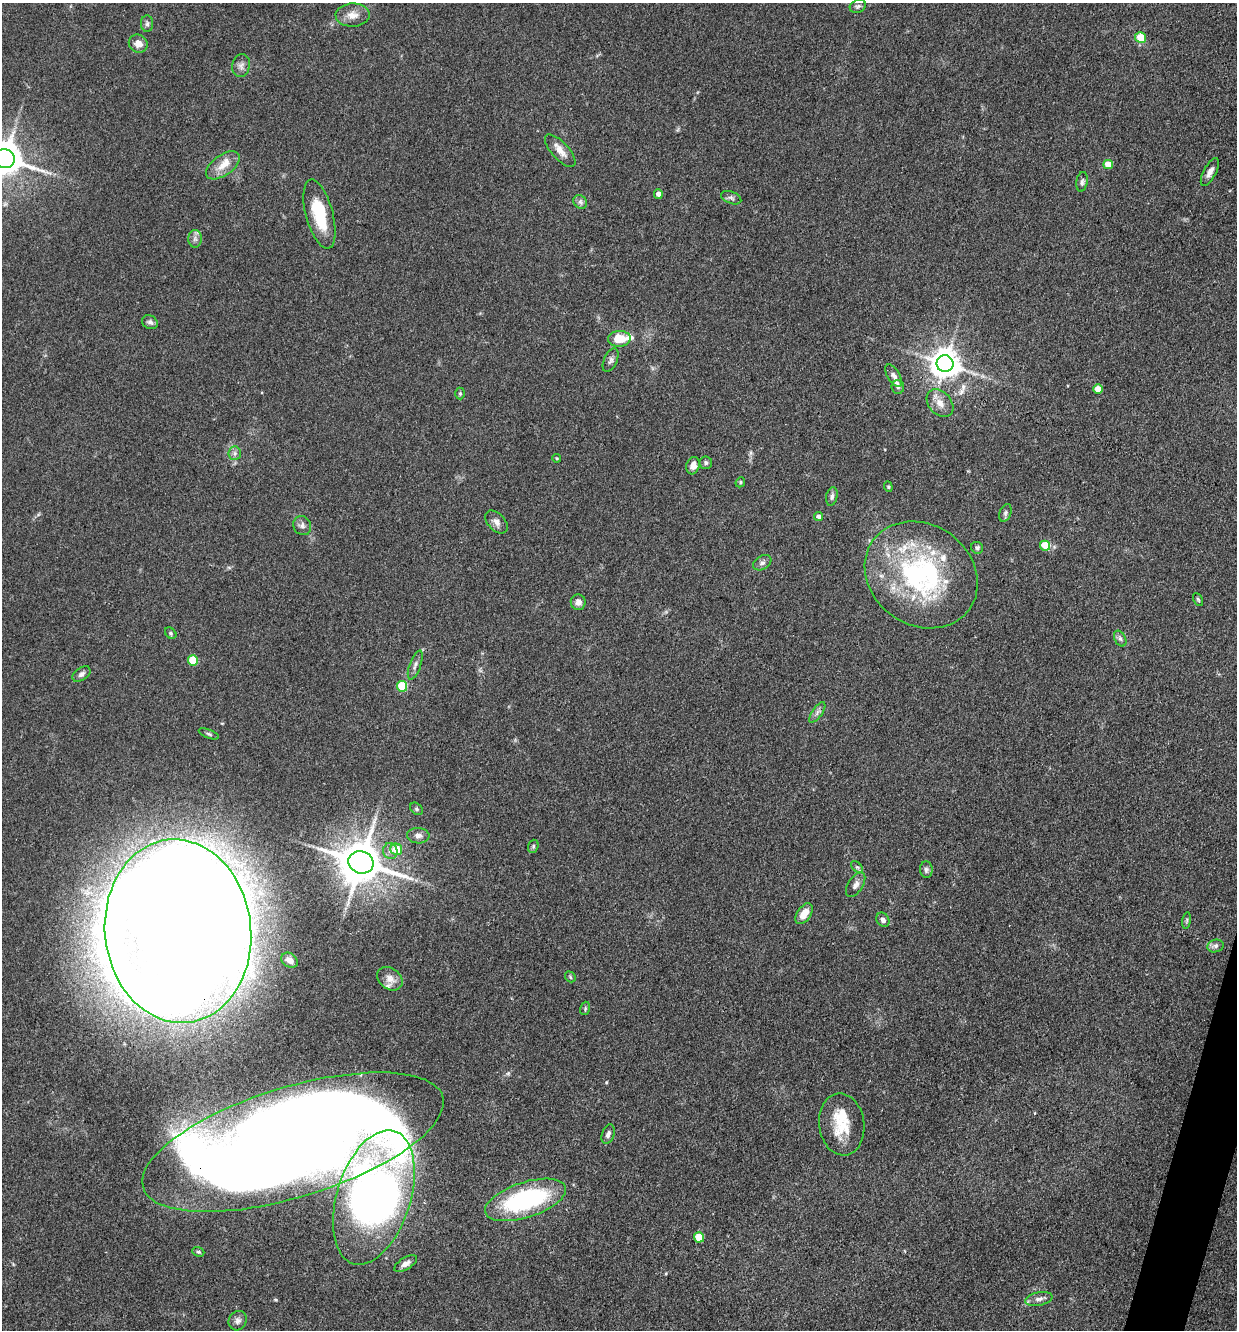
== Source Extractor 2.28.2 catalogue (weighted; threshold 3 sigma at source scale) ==
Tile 6 of 4 x 4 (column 2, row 2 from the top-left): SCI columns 1497-2731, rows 2660-3987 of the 5334 x 5318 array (HDU 1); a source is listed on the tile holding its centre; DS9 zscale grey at full resolution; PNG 1239 x 1332 px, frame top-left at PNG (2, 3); each listed source drawn as its Kron ellipse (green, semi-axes under 4 px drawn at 4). Shown black and unused: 1% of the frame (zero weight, under 3 of 4 exposures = <1% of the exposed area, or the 3 px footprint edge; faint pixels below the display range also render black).
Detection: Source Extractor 2.28.2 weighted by HDU 2 'WHT'; one run over the whole footprint, this tile lists its part. Background 0.141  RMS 0.0069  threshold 0.0308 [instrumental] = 3 sigma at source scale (4.5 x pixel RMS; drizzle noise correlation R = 1.50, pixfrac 1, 0.05/0.05 arcsec/px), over >= 5 px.
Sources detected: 90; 1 too faint to see at this stretch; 2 inside a brighter object's white glare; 1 long thin detection or spike segment (spike, bleed or trail) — neither listed nor drawn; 7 inside a brighter listed object's ellipse — not listed separately; the other 79 listed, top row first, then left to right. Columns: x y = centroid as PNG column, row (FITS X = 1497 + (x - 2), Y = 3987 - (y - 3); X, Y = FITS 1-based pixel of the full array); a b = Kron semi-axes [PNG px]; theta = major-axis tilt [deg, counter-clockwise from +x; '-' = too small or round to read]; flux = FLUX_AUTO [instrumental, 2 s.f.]
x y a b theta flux
858 6 8 6 25 1.8
353 15 17 11 1 7.1
147 24 8 6 89 1.7
1141 38 5 5 - 15
138 44 9 9 - 5.5
241 66 11 9 79 3.3
560 151 20 8 -48 6.6
5 159 10 9 - 1700
1108 164 5 4 - 9.9
223 165 19 10 36 8.7
1210 172 15 6 61 3.9
1082 182 10 5 81 1.9
658 194 4 4 - 3.8
731 198 10 6 -21 2.2
580 202 7 6 - 2.1
319 214 36 13 -75 31
195 239 9 7 90 2.6
150 322 8 6 -29 2.1
619 339 11 8 2 14
611 360 12 6 66 2.6
945 364 8 8 - 1000
894 376 12 6 -58 3.3
898 387 7 6 - 1.6
1098 389 5 4 - 9.5
460 393 6 5 - 1.1
940 403 16 11 -49 6.9
235 453 7 6 - 2.1
557 458 4 4 - 0.69
706 463 6 6 - 1.7
693 466 9 6 74 5.4
740 482 5 4 - 0.98
888 487 5 4 - 0.86
832 496 9 5 77 2.1
1005 513 9 5 68 1.8
819 516 4 4 - 2.8
496 522 13 8 -46 3.8
302 526 10 8 -61 2.9
1045 546 5 5 - 20
977 548 6 5 - 1.8
762 563 10 6 31 2.4
921 575 59 50 -35 130
1198 599 7 4 -63 1
578 602 8 7 - 3.6
171 633 6 5 - 1.2
1120 639 8 5 -63 1.9
193 661 5 5 - 21
415 665 15 5 70 3
81 674 10 6 36 2.4
402 686 5 5 - 27
817 712 12 5 55 2.4
209 734 10 4 -20 1.4
416 809 7 5 -42 1.3
418 836 11 8 -2 3.5
533 846 7 5 70 1.3
396 849 6 5 - 13
390 851 8 7 - 3.6
361 862 13 11 -17 2700
857 867 7 4 -44 1.3
926 870 8 6 -85 1.9
856 885 14 7 58 3.5
804 914 11 7 56 8.5
883 920 7 6 - 2.6
1187 921 8 4 81 1.2
178 931 92 73 -84 4900
1215 946 8 6 14 2.3
290 960 9 6 -37 3.8
570 977 6 4 -48 0.94
390 979 14 10 -36 5.8
585 1008 7 5 73 1.1
842 1124 31 22 -82 24
608 1134 10 6 73 2.4
293 1142 156 55 17 2100
374 1197 69 37 72 550
526 1200 42 17 18 94
699 1237 5 5 - 19
198 1252 6 4 -19 0.96
406 1264 13 6 32 3.6
1039 1299 14 6 12 3.6
238 1321 10 8 56 3
Overlapping masked pixels (flux is a lower limit): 2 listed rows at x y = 178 931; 293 1142
Isophote crosses this tile's border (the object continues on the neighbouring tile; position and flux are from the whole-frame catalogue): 1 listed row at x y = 5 159